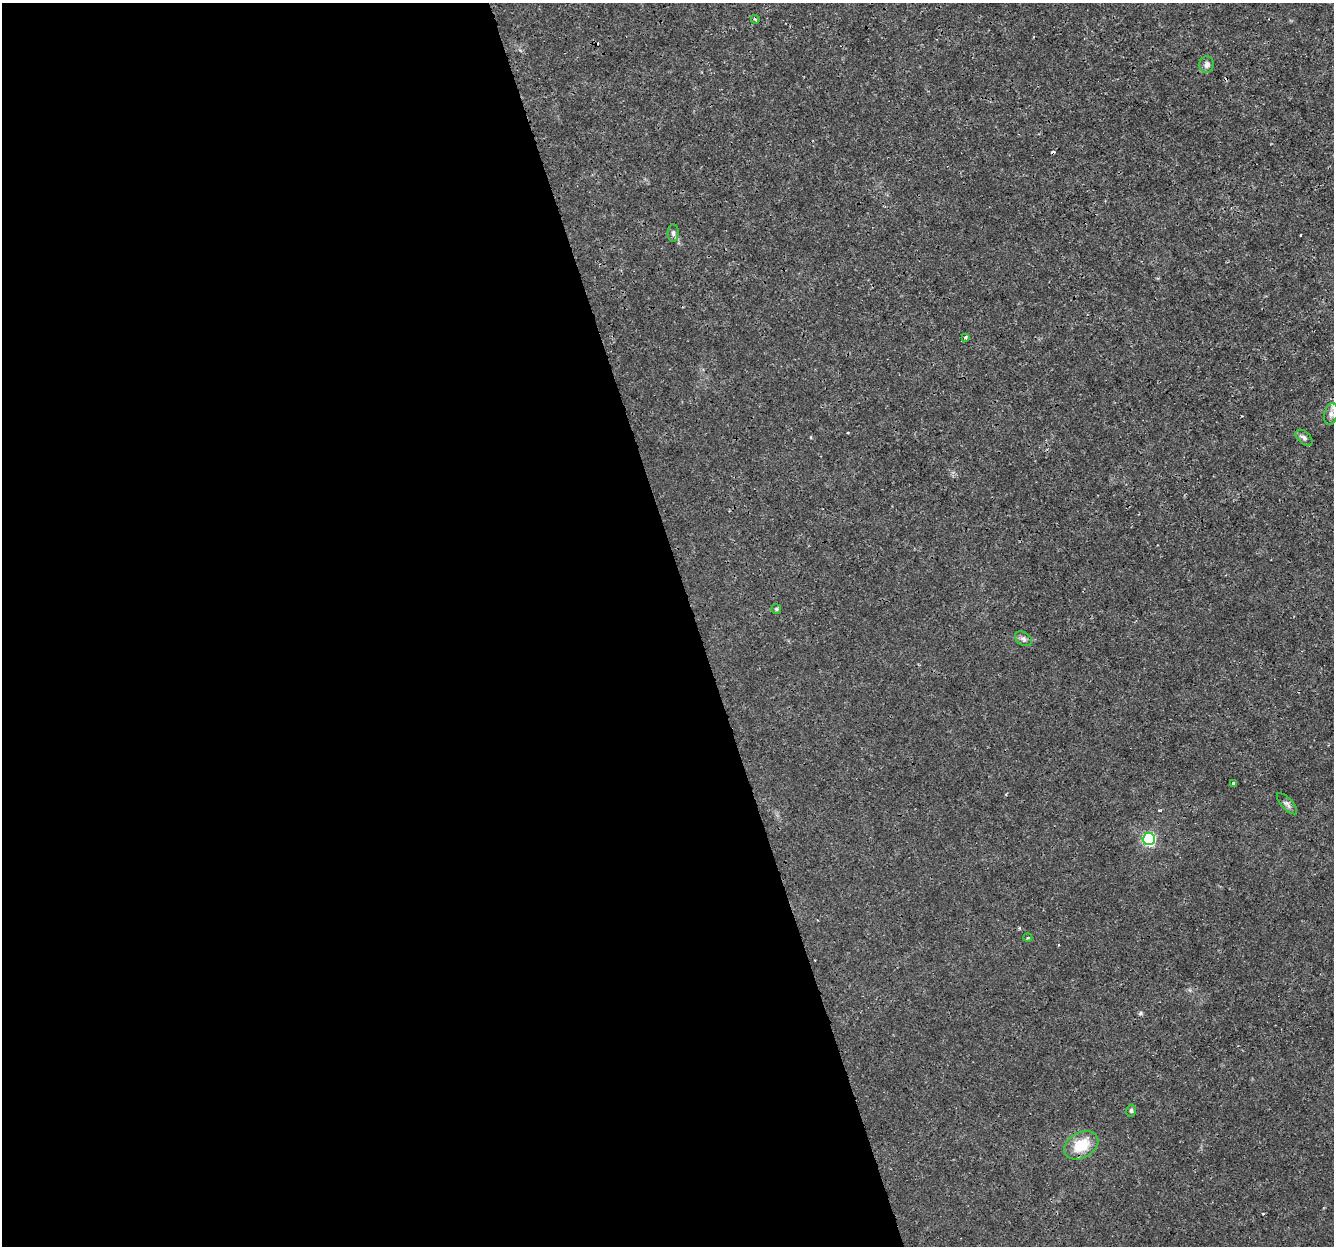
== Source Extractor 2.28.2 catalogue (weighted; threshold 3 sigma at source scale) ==
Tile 9 of 4 x 4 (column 1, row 3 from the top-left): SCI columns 1-1332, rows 1306-2549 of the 5331 x 5145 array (HDU 1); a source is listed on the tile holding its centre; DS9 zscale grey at full resolution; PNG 1336 x 1248 px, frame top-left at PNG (2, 3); each listed source drawn as its Kron ellipse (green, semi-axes under 4 px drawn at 4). Shown black and unused: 52% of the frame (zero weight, under 3 of 4 exposures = <1% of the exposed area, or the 3 px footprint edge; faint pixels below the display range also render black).
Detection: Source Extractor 2.28.2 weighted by HDU 2 'WHT'; one run over the whole footprint, this tile lists its part. Background 0.0019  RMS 8.0e-04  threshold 0.00358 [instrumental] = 3 sigma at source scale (4.5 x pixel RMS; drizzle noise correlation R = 1.50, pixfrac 1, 0.0396/0.0396 arcsec/px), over >= 5 px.
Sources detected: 16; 2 cosmic-ray / hot-pixel residue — neither listed nor drawn; the other 14 listed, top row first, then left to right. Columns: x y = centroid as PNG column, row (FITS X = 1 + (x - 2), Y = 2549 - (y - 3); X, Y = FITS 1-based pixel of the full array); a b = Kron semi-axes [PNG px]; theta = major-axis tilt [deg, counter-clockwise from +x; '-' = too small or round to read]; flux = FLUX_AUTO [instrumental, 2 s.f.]
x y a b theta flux
755 19 4 3 - 0.096
1207 64 8 7 - 0.31
673 233 9 5 -89 0.2
966 337 4 3 - 0.14
1331 414 11 6 76 0.39
1304 438 10 6 -42 0.25
776 609 5 5 - 0.11
1023 639 9 6 -33 0.25
1234 783 4 3 - 0.2
1287 804 13 5 -47 0.28
1149 839 6 6 - 12
1028 938 4 3 - 0.074
1131 1111 6 5 - 0.13
1081 1145 18 12 30 2.1
Isophote crosses this tile's border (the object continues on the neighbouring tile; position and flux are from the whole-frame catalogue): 1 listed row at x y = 1331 414